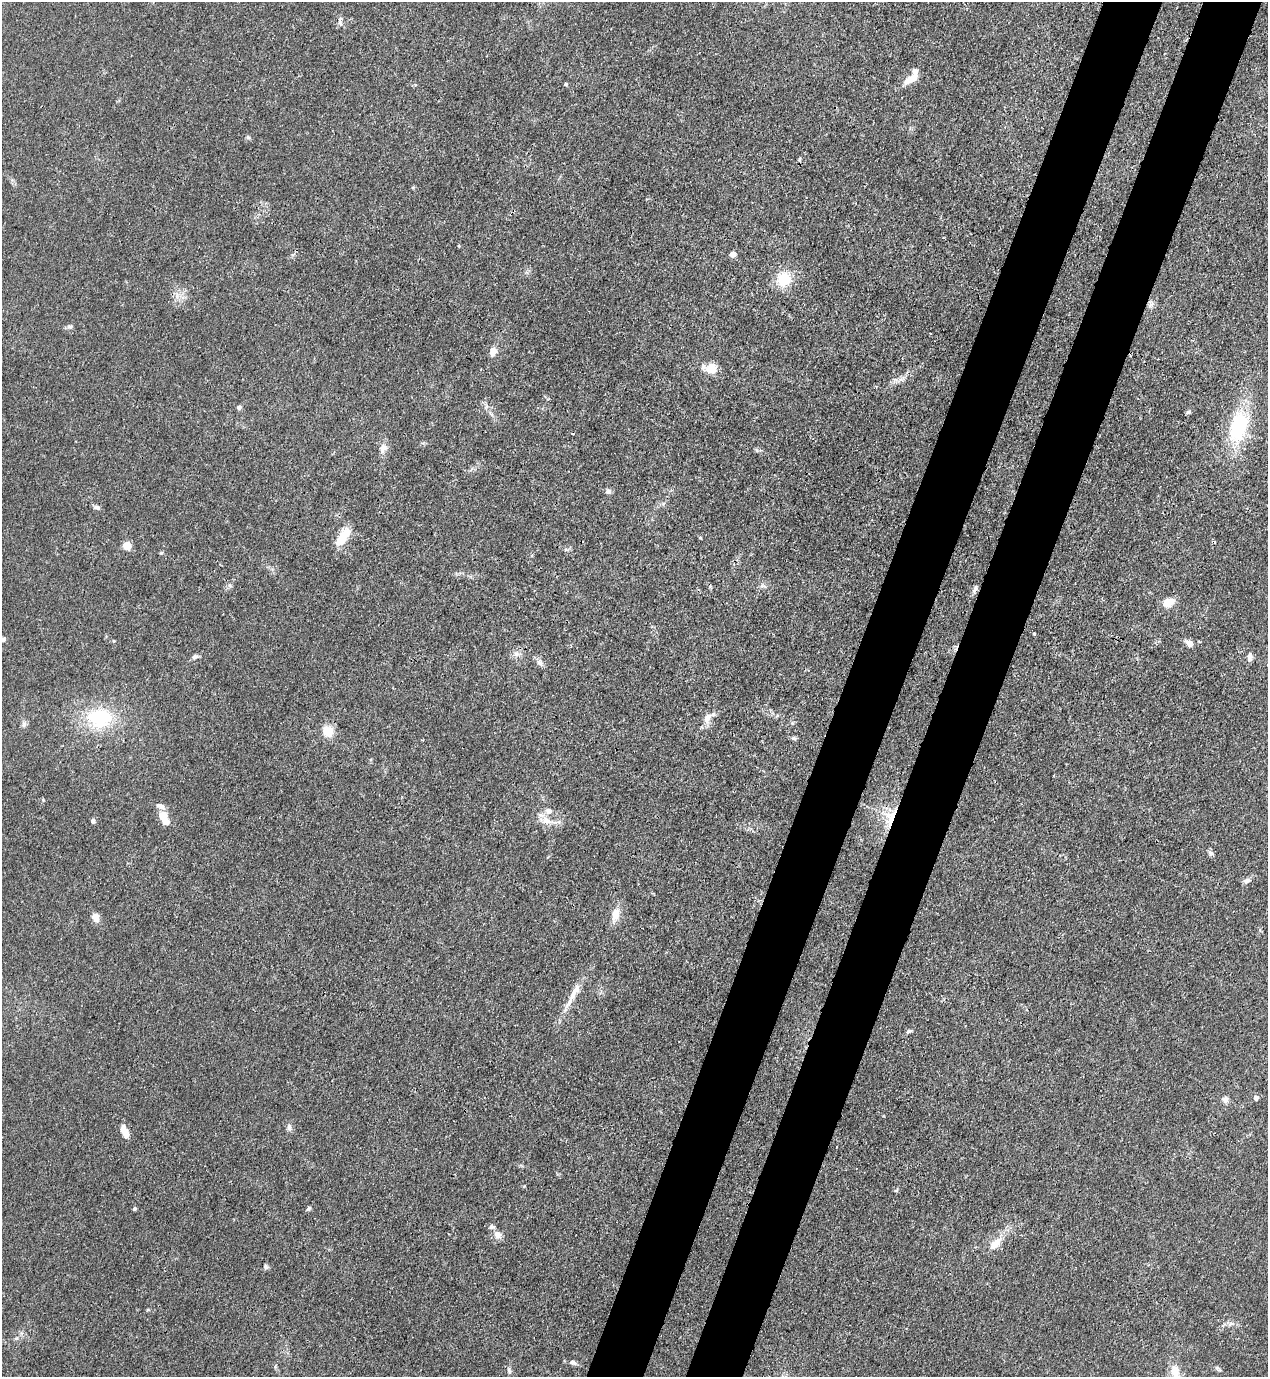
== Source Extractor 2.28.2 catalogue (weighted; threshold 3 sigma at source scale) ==
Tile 10 of 4 x 4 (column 2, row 3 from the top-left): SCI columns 1619-2884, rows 1416-2790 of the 5638 x 5578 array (HDU 1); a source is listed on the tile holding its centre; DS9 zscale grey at full resolution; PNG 1270 x 1379 px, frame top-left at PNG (2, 2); no overlay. Shown black and unused: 9% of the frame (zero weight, under 3 of 4 exposures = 7% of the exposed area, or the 3 px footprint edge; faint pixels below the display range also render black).
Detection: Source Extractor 2.28.2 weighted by HDU 2 'WHT'; one run over the whole footprint, this tile lists its part. Background 0.0148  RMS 0.0025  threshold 0.0113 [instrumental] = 3 sigma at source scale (4.5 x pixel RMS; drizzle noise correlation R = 1.50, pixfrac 1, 0.05/0.05 arcsec/px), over >= 5 px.
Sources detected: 65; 1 inside a brighter object's white glare — not listed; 2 inside a brighter listed object's ellipse — not listed separately; the other 62 listed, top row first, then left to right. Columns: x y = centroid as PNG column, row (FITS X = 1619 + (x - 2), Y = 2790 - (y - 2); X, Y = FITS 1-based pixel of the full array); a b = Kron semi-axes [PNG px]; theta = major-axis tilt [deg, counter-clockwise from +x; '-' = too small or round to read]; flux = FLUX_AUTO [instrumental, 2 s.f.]
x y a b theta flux
340 23 8 5 -67 0.6
911 79 19 7 31 3.5
566 84 4 4 - 0.37
248 137 6 5 - 0.41
733 254 6 5 - 1.4
784 279 16 16 - 6.7
1150 305 12 4 41 0.81
70 327 7 5 -10 0.57
493 351 11 8 83 1.8
703 367 8 6 -83 0.79
711 368 6 5 - 13
239 407 6 5 - 0.65
1188 412 7 4 27 0.42
491 414 9 3 -45 0.55
1239 426 38 21 77 17
383 448 15 9 62 1.6
608 491 7 6 - 0.85
97 507 9 5 -16 0.76
343 537 24 10 57 5.2
127 546 5 5 - 8.5
763 586 10 5 -15 0.7
975 590 13 5 66 0.76
1169 602 14 9 21 2.9
1034 634 3 3 - 0.3
3 639 5 5 - 0.75
1189 643 10 8 -41 1.4
516 654 8 7 - 0.95
195 657 8 7 - 0.75
1250 657 11 6 87 0.97
540 663 10 6 -50 1
99 718 35 24 -1 16
707 718 13 8 58 2.1
24 724 11 5 72 0.78
328 731 12 11 - 3.8
794 738 7 5 -20 0.43
43 800 4 4 - 0.4
161 806 12 7 -23 1.2
163 816 8 7 - 4.3
891 817 23 12 77 6.1
93 821 6 5 - 0.6
546 821 15 11 -13 2.6
1210 853 8 6 -63 0.67
1247 881 10 6 23 0.95
615 914 15 9 73 3
96 917 10 8 -72 1.8
573 995 43 8 59 4.3
909 1031 8 5 21 0.53
1256 1098 5 5 - 1.1
1225 1100 8 7 - 1
289 1128 11 6 -89 0.85
125 1133 15 7 -67 2.6
309 1208 7 4 37 0.41
134 1209 4 4 - 0.41
492 1227 8 6 -7 0.69
497 1234 9 8 - 1.6
995 1244 15 8 46 3.5
266 1267 7 6 - 0.5
16 1338 6 4 2 0.4
572 1362 9 6 -17 0.81
275 1366 6 4 -74 0.34
509 1370 10 4 -69 0.6
1175 1371 17 10 -73 3.4
Overlapping masked pixels (flux is a lower limit): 1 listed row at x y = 891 817
Isophote crosses this tile's border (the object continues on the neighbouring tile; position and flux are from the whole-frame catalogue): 2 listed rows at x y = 3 639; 1175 1371
Unlisted compact peaks at least as high as the median listed source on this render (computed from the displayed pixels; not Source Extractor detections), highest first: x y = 161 553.